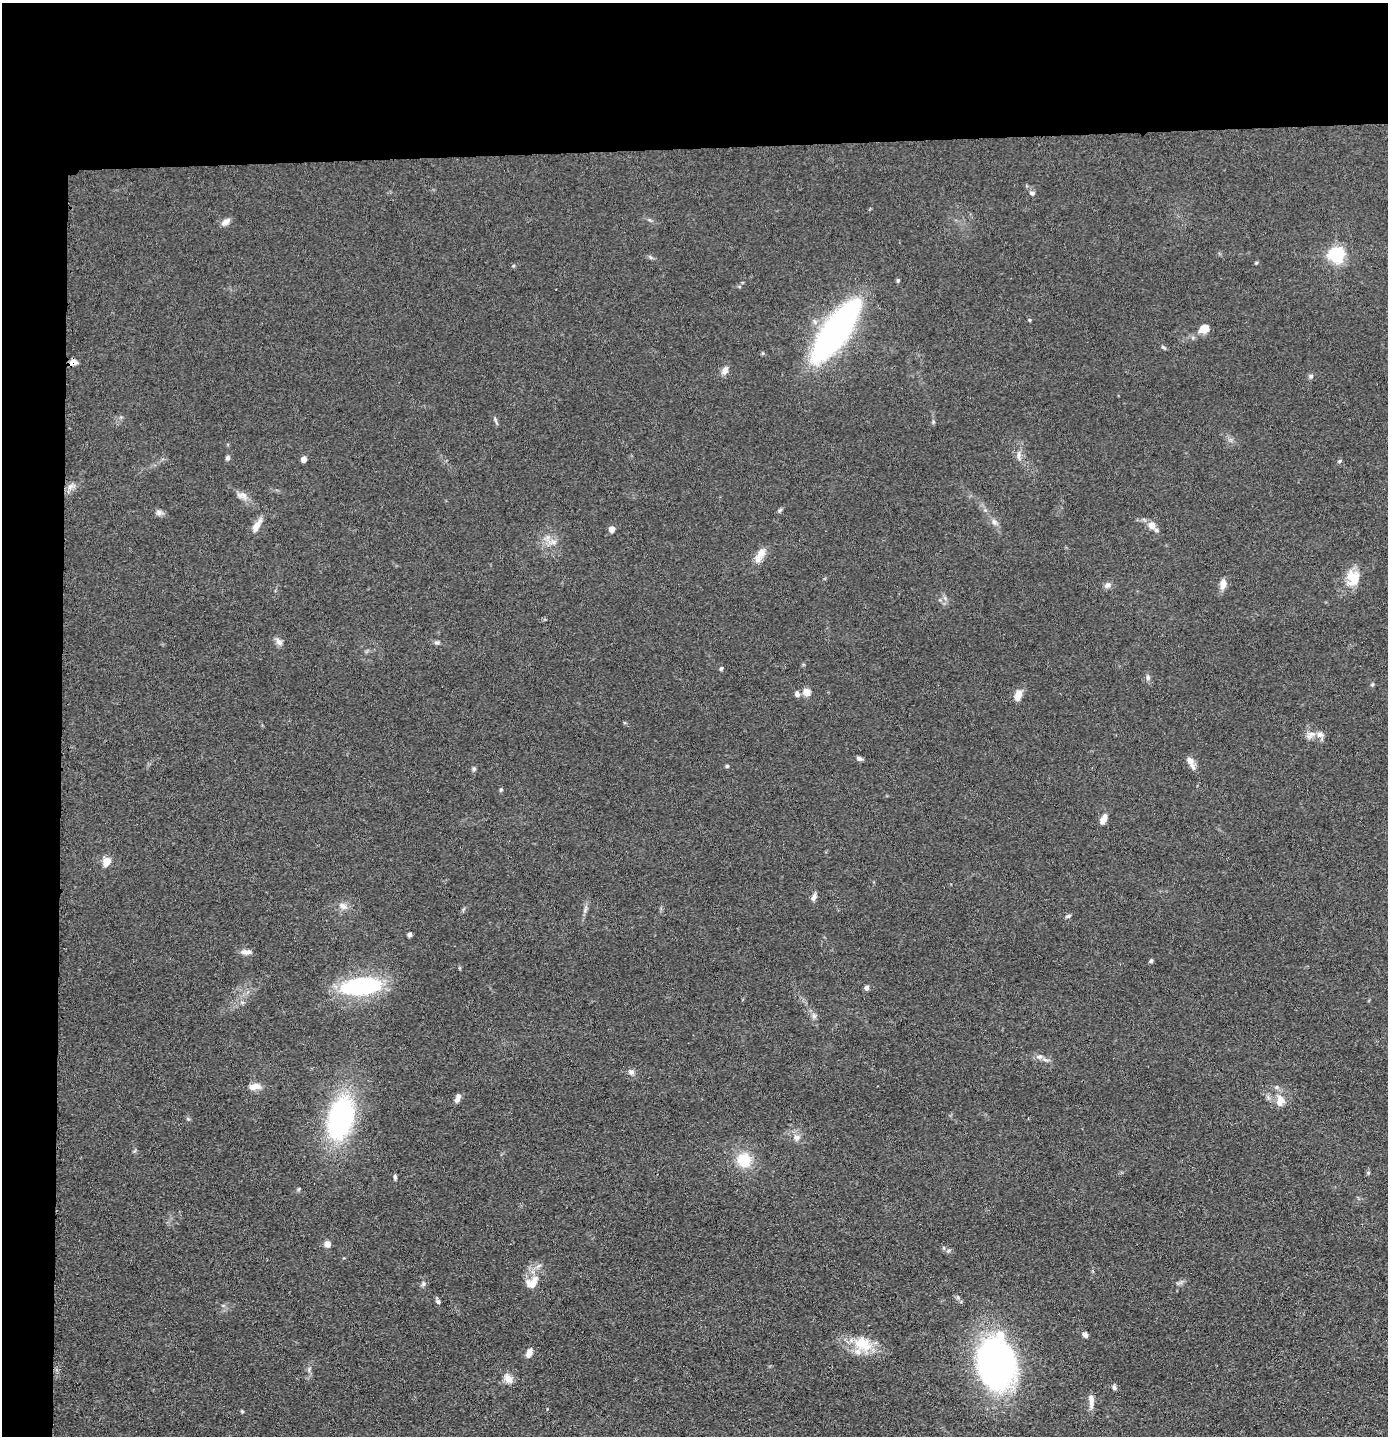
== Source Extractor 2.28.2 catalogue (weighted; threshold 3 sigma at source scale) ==
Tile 1 of 3 x 3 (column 1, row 1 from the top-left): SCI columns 71-1456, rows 2880-4313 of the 4299 x 4322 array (HDU 1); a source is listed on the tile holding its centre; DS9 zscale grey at full resolution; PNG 1390 x 1438 px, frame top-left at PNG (2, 3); no overlay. Shown black and unused: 14% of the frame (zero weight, under 3 of 4 exposures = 2% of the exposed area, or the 3 px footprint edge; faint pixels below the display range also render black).
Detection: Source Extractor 2.28.2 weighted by HDU 2 'WHT'; one run over the whole footprint, this tile lists its part. Background 0.0726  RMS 0.0063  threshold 0.0285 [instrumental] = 3 sigma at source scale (4.5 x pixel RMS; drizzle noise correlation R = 1.50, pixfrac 1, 0.05/0.05 arcsec/px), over >= 5 px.
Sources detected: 87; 1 inside a brighter object's white glare — not listed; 3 inside a brighter listed object's ellipse — not listed separately; the other 83 listed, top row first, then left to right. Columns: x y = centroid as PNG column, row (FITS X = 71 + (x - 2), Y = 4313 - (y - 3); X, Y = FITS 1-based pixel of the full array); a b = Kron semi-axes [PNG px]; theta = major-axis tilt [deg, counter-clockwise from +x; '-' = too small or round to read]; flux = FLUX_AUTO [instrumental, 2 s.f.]
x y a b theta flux
1032 193 8 5 -10 1.4
650 220 6 4 -70 0.95
226 222 12 7 33 3.4
1336 255 6 6 - 200
1256 263 5 4 - 0.74
513 266 5 3 - 0.65
898 280 5 4 - 1
1029 320 5 4 - 0.71
1204 328 12 9 40 7.3
836 331 63 18 55 260
1163 347 8 4 -35 1
73 362 9 6 -1 3.4
725 370 13 8 64 3.4
1311 376 7 6 - 1.5
496 421 12 3 -71 1.3
933 422 6 4 48 0.9
1018 455 14 6 -89 3.3
228 458 7 5 73 1.6
304 459 5 4 - 5.5
1339 461 6 4 24 1
70 487 11 5 51 2.7
242 496 16 9 -17 4.2
780 510 7 5 40 1.2
159 512 9 7 -16 2.3
994 522 9 7 -62 2.8
1152 525 10 8 -68 5.4
257 526 21 8 59 5.8
612 529 5 5 - 6.1
548 539 18 6 -73 4.8
761 553 16 11 71 5.5
1353 578 21 18 87 13
1223 584 11 7 83 5.3
1107 585 9 7 27 2.6
279 642 12 7 -51 2.9
437 642 7 6 - 1.5
721 668 5 4 - 1.1
1148 677 8 6 -89 1.7
1372 684 5 4 - 0.89
807 692 9 8 - 5.2
797 694 7 7 - 2.2
1018 695 15 9 72 5.2
1311 735 15 7 34 3.8
859 759 8 5 -19 1.6
1190 762 18 7 -62 4.6
727 766 5 5 - 1
474 769 7 5 66 1.3
501 790 6 4 70 0.87
1103 819 12 7 61 4.3
106 861 10 8 61 6.6
814 897 10 6 63 2.6
343 906 14 9 -25 4.3
585 909 12 3 72 1.9
1068 916 7 4 16 1.2
409 934 5 5 - 1.3
246 952 14 6 0 3.3
1151 961 5 5 - 1.3
361 986 41 17 7 79
867 988 6 5 - 2.2
814 1016 8 6 -63 2.2
1039 1057 9 7 8 2.5
631 1072 8 8 - 2.5
254 1086 15 8 2 5.7
458 1098 11 5 64 3.4
1280 1100 17 12 89 8.2
341 1118 47 26 75 110
797 1138 10 9 - 3.6
744 1160 20 19 - 17
1368 1173 6 4 72 0.84
395 1177 8 4 -80 1.2
299 1189 6 4 71 0.8
327 1244 7 7 - 3.7
948 1251 6 4 19 1.1
532 1283 18 13 39 10
423 1284 8 4 63 1.5
438 1301 7 5 -60 1.6
1085 1335 7 5 -41 2
863 1344 29 19 -26 20
529 1353 11 6 66 4.1
996 1364 39 27 -76 310
508 1378 13 9 -51 5.4
1114 1387 7 5 -61 1.7
1091 1401 19 6 -89 4.5
242 1411 4 4 - 0.72
Overlapping masked pixels (flux is a lower limit): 1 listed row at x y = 73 362